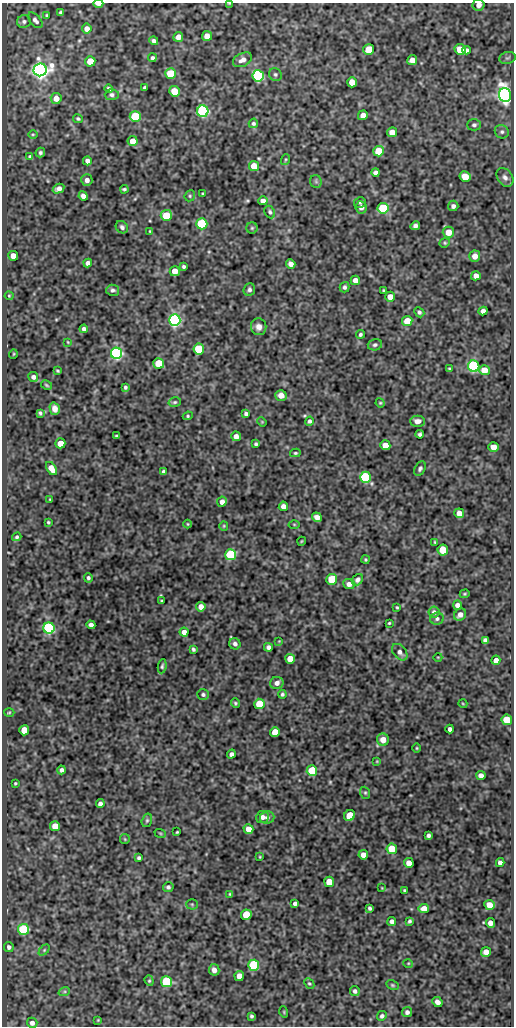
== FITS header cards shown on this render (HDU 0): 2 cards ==
NAXIS1  =                  512
NAXIS2  =                 1024

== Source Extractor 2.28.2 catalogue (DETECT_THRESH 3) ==
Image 512 x 1024 px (HDU 0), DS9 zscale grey, 1 PNG px = 1 image px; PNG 516 x 1028 px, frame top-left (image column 1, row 1024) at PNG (2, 3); each listed source drawn as its Kron ellipse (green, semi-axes under 4 px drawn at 4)
Background 112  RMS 0.56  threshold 1.68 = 3 sigma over >= 5 px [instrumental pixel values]
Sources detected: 239; all 239 listed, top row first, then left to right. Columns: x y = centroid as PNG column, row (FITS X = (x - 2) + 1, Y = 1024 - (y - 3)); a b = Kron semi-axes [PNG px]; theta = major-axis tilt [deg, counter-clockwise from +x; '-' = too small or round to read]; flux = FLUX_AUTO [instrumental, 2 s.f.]
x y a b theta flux
98 4 5 2 - 320
229 4 3 2 - 27
479 5 6 5 - 190
61 12 3 3 - 46
46 15 3 3 - 42
35 20 9 5 -48 110
24 21 7 6 - 89
87 29 5 5 - 240
207 36 5 5 - 330
178 37 5 4 - 260
154 41 4 4 - 100
369 49 5 5 - 660
460 50 6 5 - 960
467 50 4 3 - 110
152 58 4 4 - 80
507 58 8 6 16 85
242 60 10 6 25 220
412 60 5 5 - 250
90 61 5 5 - 720
40 70 7 6 - 23000
171 74 5 5 - 1600
275 74 7 6 - 83
258 76 6 5 - 7200
352 82 5 5 - 500
145 88 4 3 - 66
109 89 4 3 - 84
174 91 5 5 - 700
112 95 7 5 2 95
505 95 7 6 - 22000
56 98 5 5 - 290
203 111 6 5 - 6700
363 115 5 4 - 210
135 117 5 5 - 2400
78 119 5 4 - 53
253 123 5 4 - 72
474 125 7 5 1 92
392 132 5 5 - 340
502 132 7 6 - 100
33 134 5 3 - 36
133 141 5 5 - 490
379 151 5 5 - 910
40 152 5 4 - 76
30 156 4 4 - 55
285 160 5 3 - 42
87 161 4 4 - 170
254 166 5 5 - 470
376 173 4 4 - 130
465 177 5 5 - 690
505 177 10 7 -54 170
87 180 5 5 - 170
316 181 6 5 - 66
58 189 6 4 30 170
124 189 4 3 - 63
202 194 3 2 - 32
83 196 5 4 - 160
190 196 6 5 - 55
263 201 5 4 - 200
360 202 6 5 - 56
453 206 5 5 - 130
361 207 6 5 - 170
383 208 5 5 - 2600
270 212 6 5 - 82
166 215 5 5 - 930
202 224 5 5 - 3200
415 226 5 4 - 130
122 227 7 5 -45 100
252 228 6 5 - 59
150 231 3 2 - 29
448 232 5 5 - 460
445 243 5 4 - 51
13 256 5 5 - 380
475 256 6 5 - 290
88 263 4 4 - 130
291 264 5 4 - 180
183 266 4 3 - 66
175 271 5 5 - 370
476 276 5 4 - 240
355 280 4 4 - 270
344 287 5 5 - 93
113 290 6 5 - 94
249 290 6 5 - 99
383 290 3 2 - 35
9 296 4 4 - 37
390 297 5 5 - 380
483 311 4 4 - 150
419 312 5 4 - 87
175 320 6 5 - 10000
407 321 5 5 - 710
259 327 8 7 - 220
84 329 4 4 - 110
360 334 4 4 - 66
68 342 3 3 - 29
375 345 7 5 16 88
199 349 5 5 - 1600
116 353 5 5 - 8700
13 354 5 3 - 33
159 363 5 5 - 1000
474 366 6 5 - 5800
449 368 3 2 - 36
484 370 5 5 - 510
57 371 4 3 - 43
33 377 5 5 - 130
46 385 6 4 -28 47
125 387 4 3 - 66
281 395 5 5 - 290
175 402 6 4 15 64
380 403 5 4 - 44
55 409 6 5 - 230
40 413 4 3 - 65
246 414 4 4 - 89
188 416 5 4 - 49
309 421 4 4 - 77
417 421 7 5 0 210
262 422 5 4 - 33
420 434 4 4 - 79
116 436 3 3 - 46
236 436 5 5 - 190
60 443 5 5 - 440
256 444 4 4 - 67
385 445 5 5 - 450
493 447 5 5 - 310
295 453 5 4 - 55
51 468 7 4 -56 360
420 469 7 5 62 81
163 472 4 3 - 84
365 477 5 5 - 5100
50 499 3 2 - 26
222 502 5 4 - 180
283 506 4 4 - 170
459 513 5 5 - 300
317 517 5 4 - 260
48 522 3 3 - 44
188 524 4 3 - 30
294 524 5 3 - 35
224 526 5 4 - 43
17 537 5 4 - 61
302 541 4 3 - 32
435 542 4 3 - 39
443 550 5 5 - 1100
231 555 5 5 - 4100
366 560 4 4 - 51
88 578 5 4 - 77
332 579 5 5 - 1100
358 580 6 5 - 130
349 584 6 5 - 160
465 594 5 4 - 43
162 601 3 2 - 39
457 605 4 4 - 180
201 607 5 4 - 250
397 607 3 2 - 41
434 612 5 5 - 120
460 615 6 5 - 210
437 619 7 6 - 98
389 623 3 3 - 39
91 625 4 4 - 150
49 628 5 5 - 6500
184 632 4 4 - 250
485 640 4 4 - 110
279 641 3 2 - 26
235 644 6 5 - 120
268 647 4 4 - 110
193 649 4 3 - 68
400 652 9 6 -51 160
438 657 4 3 - 26
290 659 5 5 - 550
496 660 4 4 - 240
162 666 7 4 82 69
277 683 7 6 - 180
282 694 4 4 - 67
203 695 6 5 - 85
235 703 5 4 - 55
259 704 5 5 - 1100
463 704 4 3 - 29
9 712 5 3 - 36
507 720 5 5 - 1300
450 729 4 4 - 110
24 730 5 5 - 640
275 732 5 5 - 590
383 740 6 6 - 360
417 748 4 3 - 34
231 754 4 4 - 120
377 761 4 4 - 35
61 770 4 4 - 100
312 771 5 5 - 2100
481 775 5 4 - 180
15 783 3 3 - 41
365 793 6 5 - 57
100 804 4 4 - 130
350 815 6 5 - 710
263 817 6 6 - 140
267 818 7 6 - 130
147 820 7 5 74 65
55 826 5 5 - 460
248 829 5 5 - 320
177 832 3 3 - 36
160 833 6 3 -19 36
428 835 4 4 - 89
125 839 5 5 - 41
392 849 5 5 - 970
363 855 5 4 - 270
260 857 4 2 - 29
139 858 4 3 - 73
409 863 5 5 - 330
500 863 4 4 - 150
329 882 5 5 - 700
168 887 5 5 - 95
382 888 4 2 - 24
405 890 3 3 - 48
230 894 4 3 - 39
295 903 4 4 - 110
192 904 5 5 - 53
489 905 5 5 - 410
370 908 4 3 - 73
424 909 5 4 - 350
246 915 5 5 - 1100
409 921 4 3 - 66
392 922 4 4 - 140
490 923 5 4 - 230
23 929 5 5 - 3300
9 947 5 4 - 98
44 950 6 4 46 54
486 952 5 4 - 340
408 963 5 3 - 32
254 965 5 5 - 3600
214 970 6 5 - 220
239 976 5 4 - 330
149 981 5 4 - 49
167 982 5 5 - 3500
309 984 6 4 -46 50
392 985 7 4 -27 56
355 991 5 4 - 98
64 992 6 4 19 51
437 1002 5 4 - 160
284 1012 6 3 -72 35
407 1012 5 5 - 120
252 1016 4 3 - 73
382 1016 5 4 - 82
98 1020 3 3 - 32
32 1023 5 5 - 160
At the frame edge (FLAGS 8, measured only in part): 3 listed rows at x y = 98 4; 229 4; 479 5

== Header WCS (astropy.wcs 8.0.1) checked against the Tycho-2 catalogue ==
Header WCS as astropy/WCSLIB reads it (CRVAL/CRPIX/CD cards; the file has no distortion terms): RA---SIN/DEC--SIN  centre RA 05:30:49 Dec -06:48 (82.71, -6.80 deg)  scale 1 arcsec/px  FOV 8.5' x 17.1'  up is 0 deg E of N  parity normal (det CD < 0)
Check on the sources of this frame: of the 60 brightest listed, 4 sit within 1.5 arcsec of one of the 6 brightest Tycho-2 stars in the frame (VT <= 12.28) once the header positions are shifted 0.25 arcsec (0.24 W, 0.05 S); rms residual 0.27 arcsec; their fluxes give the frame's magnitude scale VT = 21.85 - 2.5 log10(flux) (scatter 0.04 mag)
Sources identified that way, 4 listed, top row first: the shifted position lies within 1.5 arcsec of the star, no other Tycho-2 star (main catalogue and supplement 1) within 3.0 arcsec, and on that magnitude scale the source's flux lands within +1.5 / -3 mag of the star's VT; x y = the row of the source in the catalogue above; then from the Tycho-2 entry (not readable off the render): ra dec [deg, ICRS J2000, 3 dp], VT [Tycho-2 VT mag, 2 dp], TYC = Tycho-2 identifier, HIP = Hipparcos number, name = IAU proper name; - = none
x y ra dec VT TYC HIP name
40 70 82.767 -6.676 10.94 4778-1000-1 - -
258 76 82.706 -6.678 12.28 4778-992-1 - -
505 95 82.637 -6.683 11.01 4778-891-1 - -
116 353 82.745 -6.755 11.44 4778-755-1 - -